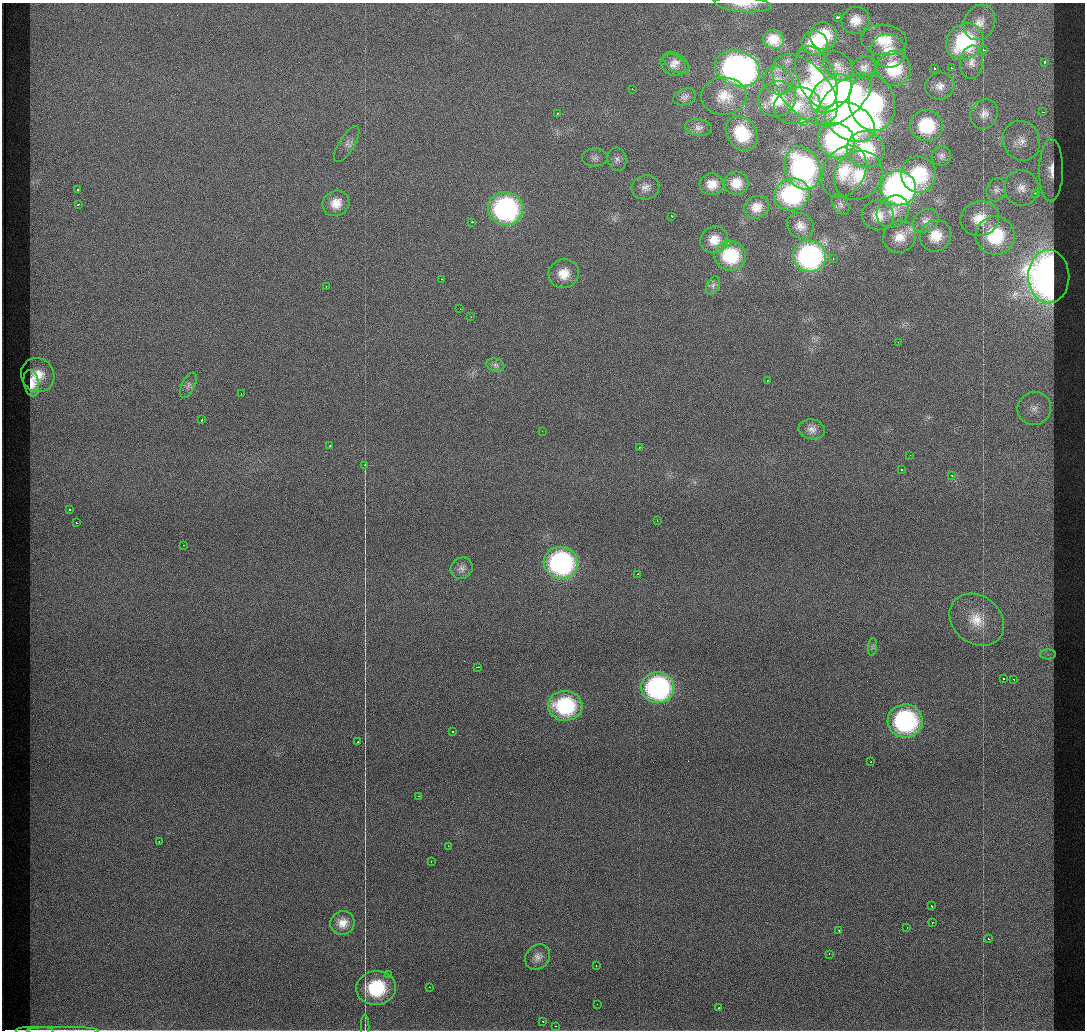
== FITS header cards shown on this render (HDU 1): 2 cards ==
NAXIS1  =                 1083 / length of data axis 1
NAXIS2  =                 1028 / length of data axis 2

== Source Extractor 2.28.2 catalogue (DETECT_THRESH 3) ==
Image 1083 x 1028 px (HDU 1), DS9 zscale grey, 1 PNG px = 1 image px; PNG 1087 x 1032 px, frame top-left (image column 1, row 1028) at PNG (2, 3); each listed source drawn as its Kron ellipse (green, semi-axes under 4 px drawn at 4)
Background 409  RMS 2.5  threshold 7.4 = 3 sigma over >= 5 px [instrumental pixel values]
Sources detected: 149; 1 with non-positive FLUX_AUTO (blend fragments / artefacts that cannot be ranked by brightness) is neither listed nor drawn; the other 148 listed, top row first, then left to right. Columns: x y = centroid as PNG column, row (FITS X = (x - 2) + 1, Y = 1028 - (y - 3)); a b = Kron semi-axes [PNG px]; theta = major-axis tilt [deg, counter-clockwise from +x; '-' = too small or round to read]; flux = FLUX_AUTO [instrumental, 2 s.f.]
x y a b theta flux
743 4 28 7 -5 1800
837 17 3 3 - 24000
856 20 14 13 - 2300
979 22 18 15 62 2500
823 36 14 13 - 5700
773 39 11 9 -15 2600
884 40 23 15 -5 4000
965 42 19 17 40 16000
815 43 13 12 - 5400
983 50 2 2 - 65000
888 51 17 16 - 3300
676 62 14 8 -34 1000
972 62 17 11 84 1600
1044 62 4 3 - 7000
673 65 13 10 -30 1200
838 66 17 12 -46 1500
864 68 12 11 - 1100
934 68 3 3 - 2800
952 68 4 3 - 4400
737 69 23 17 -21 65000
894 69 17 17 - 7700
816 77 33 18 -67 7400
778 81 15 13 -31 1900
940 86 14 13 - 1800
632 89 2 2 - 1500
805 89 41 24 -50 13000
831 93 23 16 39 26000
724 96 23 18 2 3800
685 97 12 8 21 590
777 99 19 17 23 5600
844 100 35 17 43 35000
872 103 29 23 -79 27000
797 106 23 18 11 4400
1043 112 3 2 - 2800
557 113 3 3 - 15000
984 114 15 13 64 1700
804 121 3 3 - 12000
850 122 26 18 -27 57000
926 126 16 15 - 8800
698 127 13 8 -9 810
742 133 18 14 -54 6200
836 141 19 17 -33 32000
1021 141 20 18 -64 3800
347 144 20 7 58 1000
866 149 19 18 - 9700
941 156 10 9 - 750
595 157 13 9 1 960
617 159 12 9 -76 1000
803 168 22 17 -67 34000
1051 170 31 12 89 3600
844 172 27 20 61 5900
858 175 26 22 49 6300
919 175 18 17 - 10000
736 183 12 11 - 2400
712 184 12 11 - 2100
645 187 14 12 11 1400
899 188 18 17 - 74000
1021 188 18 17 - 3300
78 190 3 3 - 13000
996 190 12 9 72 970
1035 193 3 2 - 8600
792 194 18 16 15 19000
336 203 14 12 32 2300
78 204 4 3 - 4200
840 204 11 7 -56 610
756 207 13 11 26 1900
505 209 17 16 - 36000
893 212 17 14 45 2400
878 215 16 15 - 2600
672 216 4 3 - 3200
980 219 19 17 18 4000
926 221 13 10 36 1300
472 222 3 2 - 19000
800 226 14 12 -34 1500
936 236 16 15 - 3400
995 236 19 19 - 11000
900 237 17 15 36 2700
714 240 14 13 - 2400
728 243 3 2 - 310
730 256 16 14 -7 8600
810 256 16 16 - 36000
833 258 3 2 - 1800
564 274 15 14 - 2900
1049 277 26 20 -90 170000
441 279 3 2 - 3500
713 285 10 6 64 610
326 286 3 2 - 1000
460 309 2 2 - 2200
471 317 2 2 - 950
898 342 2 2 - 200
495 365 9 6 -16 550
38 375 17 16 - 3600
767 381 3 2 - 1400
31 383 13 7 -79 1400
188 385 13 6 65 790
241 393 3 2 - 1600
1034 408 17 16 - 3100
201 420 4 3 - 8100
812 429 13 10 -9 1000
542 431 2 2 - 1400
330 446 3 3 - 2000
639 448 3 2 - 29000
910 455 2 2 - 240
365 465 3 2 - 67000
901 469 3 3 - 2400
952 475 3 3 - 1200
70 510 3 3 - 4800
657 521 2 2 - 640
76 522 3 2 - 1600
184 545 2 2 - 2300
561 563 17 16 - 33000
462 568 11 10 - 900
638 574 2 2 - 1600
977 620 29 24 -38 6600
872 647 9 4 85 340
1048 654 8 5 0 570
478 667 4 2 - 3900
1004 678 4 3 - 230
1014 679 3 3 - 1700
658 688 16 15 - 31000
565 706 17 15 -4 14000
905 721 17 16 - 29000
453 731 3 3 - 2400
358 742 3 3 - 1700
871 762 3 2 - 1600
419 796 3 2 - 3800
159 841 3 2 - 1900
448 846 2 2 - 1400
431 861 3 2 - 2300
931 906 4 3 - 4600
933 922 3 3 - 2400
342 923 12 11 - 1700
907 928 3 2 - 1300
839 931 4 3 - 2600
988 939 3 3 - 2800
829 954 2 2 - 3600
538 957 14 11 52 1200
596 966 3 2 - 870
388 975 3 2 - 1700
429 987 3 2 - 4900
376 988 20 17 6 12000
597 1004 2 2 - 970
718 1008 3 3 - 1800
543 1021 3 3 - 2100
555 1026 3 2 - 1200
365 1027 12 2 90 250
35 1030 19 2 0 690
62 1030 36 2 0 1200
At the frame edge (FLAGS 8, measured only in part): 4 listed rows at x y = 743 4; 365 1027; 35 1030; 62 1030
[1 non-positive-flux detection neither listed nor drawn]